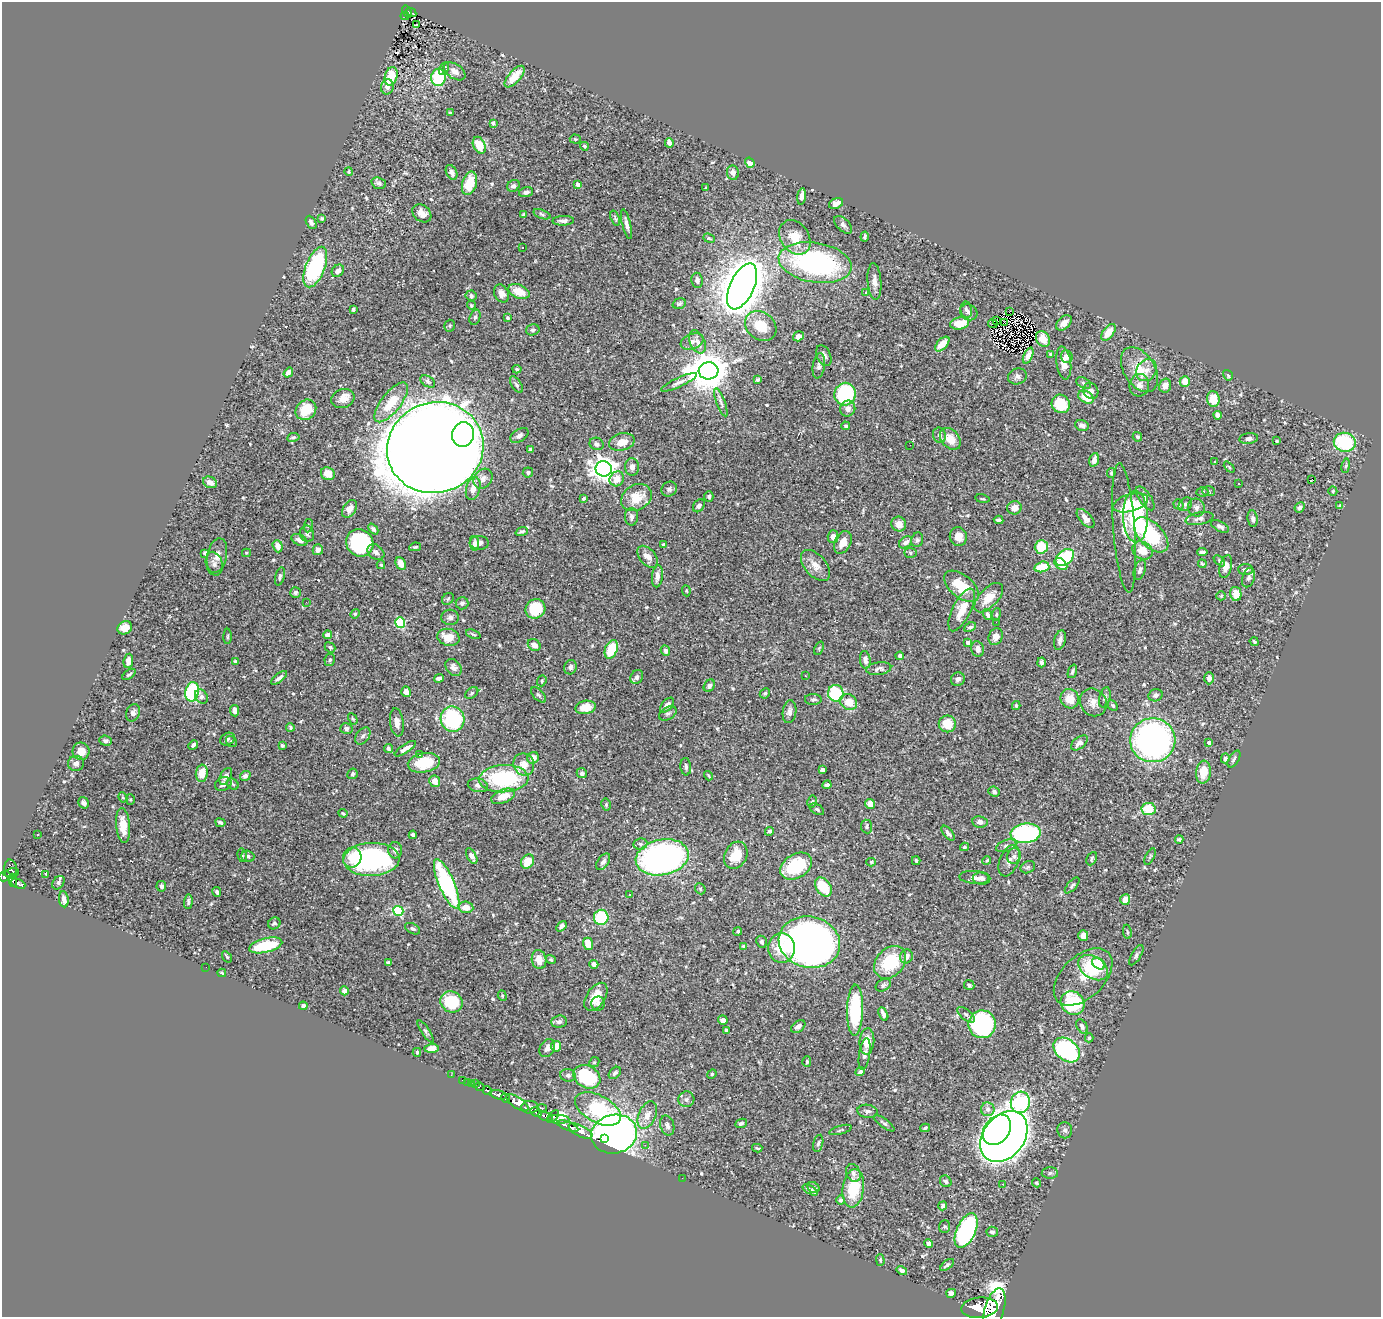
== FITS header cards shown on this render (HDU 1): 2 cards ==
NAXIS1  =                 1379
NAXIS2  =                 1315

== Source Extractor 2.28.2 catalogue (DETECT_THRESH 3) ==
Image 1379 x 1315 px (HDU 1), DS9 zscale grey, 1 PNG px = 1 image px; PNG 1383 x 1319 px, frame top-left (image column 1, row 1315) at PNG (2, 2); each listed source drawn as its Kron ellipse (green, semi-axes under 4 px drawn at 4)
Background 0.573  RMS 0.018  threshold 0.0538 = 3 sigma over >= 5 px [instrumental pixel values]
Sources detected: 588; of the 588, the 500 brightest by FLUX_AUTO listed and drawn (88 fainter detections omitted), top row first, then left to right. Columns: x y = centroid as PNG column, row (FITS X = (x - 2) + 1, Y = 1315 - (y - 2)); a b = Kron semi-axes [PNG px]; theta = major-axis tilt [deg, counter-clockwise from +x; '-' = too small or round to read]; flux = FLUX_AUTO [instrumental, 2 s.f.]
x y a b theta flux
407 12 6 3 -59 48
411 12 5 3 - 23
405 16 4 2 - 4.4
417 24 3 2 - 3.6
444 68 7 3 63 3
455 71 12 7 -34 6.8
391 76 9 6 73 34
515 77 13 6 49 18
438 78 8 7 - 70
387 87 8 6 78 6.7
451 113 3 3 - 2.6
493 123 4 3 - 2.4
575 139 5 4 - 1.5
669 143 4 4 - 9.1
479 145 9 6 -65 27
584 146 4 3 - 1.8
750 163 5 4 - 10
349 172 4 4 - 1.6
452 172 8 5 -62 5.4
733 173 7 6 - 6.6
379 183 7 5 -17 3.7
469 183 12 7 72 37
578 184 4 3 - 6.9
513 186 6 5 - 3.3
705 187 3 3 - 7.7
526 192 7 5 14 3.9
802 196 8 4 83 5.8
836 203 7 5 25 7.2
422 213 10 8 -41 9.7
524 214 4 3 - 1.8
542 214 9 4 -20 2.5
322 218 4 3 - 1.7
615 218 8 4 -71 2
563 221 10 5 2 5.4
311 222 7 5 -63 3.5
626 224 15 4 -76 5.9
843 225 11 6 -45 4.4
795 237 18 14 -55 27
865 237 5 3 - 2.2
709 238 6 4 -21 1.7
523 248 3 2 - 2.3
815 263 37 20 -9 250
315 267 21 9 68 160
338 271 7 5 45 6.2
697 280 7 5 -82 4.2
874 281 18 7 -86 8.8
742 286 24 12 65 4500
519 291 11 6 -22 21
865 292 3 2 - 1.6
501 293 9 7 -64 6.5
471 296 5 5 - 3
679 304 7 5 19 2.5
471 305 5 4 - 1.8
353 309 4 3 - 2.6
966 310 8 6 -78 3.7
969 312 9 7 -30 5.1
1009 312 2 2 - 4.6
475 317 8 5 70 2.7
508 318 3 3 - 1.7
997 320 2 2 - 1.5
1005 322 3 2 - 1.4
1064 323 9 6 42 7.1
960 324 9 6 8 26
993 324 5 2 - 2.5
450 326 6 5 - 2
761 326 17 13 -38 31
533 330 7 5 14 2.9
1108 332 9 5 52 18
798 336 6 4 34 4.3
1043 339 8 6 -56 11
692 341 12 7 21 5.7
697 342 12 7 -67 6.1
942 344 9 5 46 18
1051 355 4 3 - 5.3
824 356 11 6 -66 5.7
1028 356 8 4 66 5.7
1067 356 6 6 - 6.4
1064 363 16 7 -82 12
819 366 12 6 81 4.6
517 369 4 4 - 1.7
1139 370 25 15 -58 30
1146 370 11 9 54 8.9
708 371 10 8 3 3900
288 373 5 4 - 7.9
1228 375 5 4 - 2.1
1017 376 9 7 18 4.4
757 380 4 3 - 2.2
428 381 8 5 -33 2.5
679 382 19 4 24 5.3
1185 382 5 5 - 17
1084 383 8 5 -28 2.7
516 385 9 5 -57 3
1139 385 11 10 - 8.5
1165 386 7 6 - 7.6
1091 391 8 7 - 6.6
845 394 11 10 - 140
1086 397 8 6 -29 24
343 398 12 9 18 11
1213 399 8 6 -86 22
391 402 24 9 52 34
721 402 15 4 -70 4.1
1061 404 9 9 - 46
848 409 8 7 - 6.1
306 410 11 9 42 29
1218 415 4 4 - 4.6
1082 425 7 5 -21 5.4
846 426 4 4 - 2.3
463 435 12 11 - 280
519 435 10 6 32 4.6
939 435 8 6 -71 3.8
293 437 6 4 10 2
1137 437 5 4 - 2.6
950 439 12 8 -50 18
1249 439 9 5 7 4.1
1277 441 3 3 - 1.5
622 442 13 8 14 14
1345 442 11 9 -14 80
597 444 7 6 - 4.5
910 445 2 2 - 2.3
435 448 49 45 20 6400
530 449 3 3 - 1.8
1094 460 7 4 75 7.5
1214 461 3 2 - 1.7
1346 466 7 3 81 1.7
632 467 9 7 -87 5.6
1229 467 6 4 -46 1.5
604 469 8 7 - 1100
528 472 5 5 - 2.8
1111 473 5 3 - 1.9
328 474 7 6 - 15
483 479 10 8 53 8
617 479 8 7 - 13
1312 479 3 3 - 18
210 482 7 5 -25 8.1
1239 484 3 2 - 2.2
473 489 12 7 75 10
669 489 8 7 - 3.8
1208 491 6 5 - 2
1333 491 4 4 - 1.7
1202 492 6 4 -1 2.3
709 497 5 4 - 2.6
584 498 4 3 - 2.1
636 498 16 12 32 25
1145 498 14 6 -55 7.1
982 499 7 3 -10 1.6
1131 503 18 8 16 32
1178 504 5 4 - 2.2
1185 504 7 6 - 3
699 506 7 5 54 4.5
1340 506 4 3 - 1.8
1300 507 5 4 - 2.7
1014 508 7 6 - 11
1196 508 9 8 - 4.8
349 509 9 6 56 9.3
631 517 8 6 -90 5.5
1135 517 26 12 -89 120
1085 518 11 6 -48 9
1199 519 14 6 11 5.5
1253 519 8 5 -82 3.5
999 520 5 3 - 3.1
899 524 7 7 - 10
308 526 7 4 83 1.5
1220 526 9 5 -29 3.3
1124 528 65 11 -86 28
373 529 6 4 -48 3.2
522 532 6 4 20 3
307 534 8 7 - 3.1
1151 535 21 12 -46 99
833 537 6 5 - 7.1
958 537 9 8 - 12
299 540 8 5 -24 7.2
917 540 7 6 - 2.9
843 542 12 8 64 13
906 542 7 5 38 6.1
360 543 14 13 - 140
479 543 9 7 -4 6.1
475 544 7 4 -83 3.9
663 544 3 3 - 2
278 546 6 5 - 9.8
415 547 6 4 10 1.9
1041 547 6 6 - 36
318 550 5 5 - 5.2
1142 550 11 8 -30 17
376 552 9 7 -39 4.8
1202 552 5 3 - 3
205 553 4 4 - 3.4
246 553 4 4 - 1.6
910 553 6 5 - 1.8
217 556 18 9 77 10
648 557 13 8 -50 9.5
1065 557 10 7 39 91
1219 561 7 4 -44 1.7
401 563 7 5 -63 10
214 564 12 8 -74 5.3
1061 564 7 5 -41 13
1202 564 4 3 - 1.6
381 565 4 3 - 1.8
815 565 18 10 -48 13
1042 567 7 5 14 32
1226 567 12 6 77 8.7
1246 569 7 5 -3 3.9
1140 570 10 5 71 5.2
280 576 9 4 75 2.8
657 576 11 5 84 7.4
1249 578 10 6 72 3.6
961 586 20 11 -40 40
686 591 5 4 - 1.4
295 592 5 5 - 2.7
1236 594 7 5 -76 16
1221 596 5 4 - 1.5
989 598 18 9 46 18
448 599 6 5 - 2.1
306 602 2 2 - 2.1
462 603 6 6 - 3.9
535 609 10 9 - 60
962 610 23 9 64 25
355 614 5 4 - 1.6
987 615 6 4 -71 4.7
996 615 6 4 83 1.7
450 617 9 7 -4 4.3
400 622 5 5 - 89
996 622 2 2 - 2.8
970 627 6 4 26 2.6
125 628 7 6 - 14
473 634 7 3 -21 1.9
327 635 4 4 - 5.4
228 636 8 3 89 1.7
448 637 11 8 -14 18
996 637 8 7 - 9.7
1060 640 10 5 75 5.2
1254 641 5 3 - 1.9
968 642 4 3 - 6.4
534 645 7 5 -39 9.4
330 647 6 4 -41 1.9
819 648 7 4 66 2
611 649 10 6 67 49
978 649 8 6 -79 6.6
665 651 5 4 - 4.1
900 656 4 4 - 3.5
330 660 6 5 - 2.6
865 660 9 5 -82 4.7
128 661 7 5 83 7.1
235 661 4 3 - 1.9
1041 662 5 3 - 2.7
454 667 9 7 -52 6.7
570 667 7 6 - 3.8
879 669 12 6 8 4.4
1072 671 7 3 70 2.3
129 674 7 3 35 2.1
806 676 3 2 - 2.3
637 677 7 6 - 4.8
279 678 9 4 39 4.1
439 678 5 4 - 3.5
1209 678 6 5 - 5.6
958 679 7 6 - 4.8
542 681 6 4 69 1.9
709 686 6 5 - 4
192 692 10 6 79 140
406 692 5 4 - 6.9
472 693 7 5 37 2.1
765 693 5 4 - 2.1
836 693 8 7 - 80
538 695 9 5 -47 2.9
1156 695 7 6 - 4.4
201 697 8 6 -54 3.5
1105 697 10 5 76 3.6
813 699 8 5 0 3.2
1070 699 10 9 - 19
849 702 9 7 -38 19
1093 702 14 13 - 11
667 705 9 5 46 6
1016 706 4 3 - 1.9
1113 706 5 4 - 2.3
586 707 10 6 12 18
234 711 6 4 -81 6.1
789 712 11 6 82 6
133 713 9 6 66 4.6
668 713 9 6 30 3.2
353 719 6 4 -60 1.4
453 719 13 12 - 110
397 722 14 7 -83 8
947 724 8 8 - 25
290 727 4 3 - 1.8
346 728 6 5 - 2.9
363 736 9 6 53 3.6
227 739 7 6 - 3.6
1153 740 22 22 - 450
106 741 6 5 - 2.8
231 741 6 5 - 2.3
1209 742 4 3 - 3.3
1079 743 10 5 38 6.4
193 745 5 3 - 3.2
282 745 4 3 - 1.7
388 749 5 4 - 2.7
405 749 12 4 34 6.1
81 751 8 8 - 11
419 755 3 2 - 2.1
533 758 6 5 - 8.4
1225 758 5 4 - 3.2
1234 759 9 5 58 3.4
76 763 8 7 - 4.9
424 763 16 9 9 40
524 764 11 10 - 12
686 767 9 5 -84 2.8
822 770 4 3 - 2.5
1203 772 11 7 83 21
202 773 9 6 84 21
582 773 5 5 - 2.7
352 774 5 5 - 2.4
226 776 9 5 62 4.9
245 776 5 5 - 5.1
709 776 5 3 - 1.6
504 779 25 13 3 120
435 781 6 5 - 10
223 784 8 6 26 6.9
233 784 6 5 - 2
478 785 10 6 -10 6.1
827 785 4 4 - 3.8
994 792 6 5 - 2.6
503 796 12 6 22 18
123 797 5 4 - 1.5
130 800 5 4 - 1.7
812 802 6 4 79 1.9
83 803 6 5 - 3.9
606 804 6 4 -79 2
870 804 5 4 - 12
817 809 8 5 -29 2.5
1148 809 7 6 - 41
343 813 5 3 - 1.5
980 822 7 6 - 4.6
220 823 5 3 - 2.6
123 825 17 7 -84 19
867 826 7 5 -82 2.8
769 831 4 4 - 2.8
948 833 9 4 -51 3.8
1026 833 15 10 5 160
38 834 3 2 - 1.6
413 835 4 4 - 2.6
1179 839 4 3 - 2.3
640 844 7 5 9 3.6
1006 846 10 5 20 3.8
964 847 4 4 - 2
395 850 8 7 - 5
242 855 7 4 -80 2.3
736 855 14 11 62 25
248 856 6 5 - 3.2
472 856 8 4 -61 8.4
1014 856 8 6 76 4.2
1150 856 9 4 63 2
662 857 27 18 11 410
352 858 10 9 - 19
372 859 28 16 2 210
1092 859 7 5 65 2.7
987 860 4 3 - 1.4
528 861 7 6 - 21
916 861 4 4 - 1.8
1009 861 16 9 68 8.1
603 862 9 5 54 4.6
871 862 5 4 - 1.5
796 866 17 12 31 65
1028 867 7 5 28 2.4
10 869 10 6 -87 290
11 873 8 3 8 170
46 874 4 2 - 7
4 876 6 5 - 370
974 877 15 6 -5 7.5
982 878 9 6 -1 4.5
13 880 6 4 90 170
58 883 7 5 54 3
18 884 7 4 -24 180
447 884 27 8 -67 160
1072 885 10 4 49 2.7
161 886 5 4 - 4
823 887 10 7 -54 39
700 889 6 5 - 1.8
217 892 5 4 - 3.9
630 895 3 3 - 2.6
64 899 8 5 -82 5.4
1125 900 5 5 - 10
188 902 7 4 85 3.1
466 907 7 5 -8 14
398 911 5 5 - 90
601 917 7 7 - 61
274 923 6 5 - 2.9
561 926 6 4 50 3.3
413 929 8 5 -26 3.1
738 931 4 4 - 2
1127 932 7 3 -81 1.5
1083 936 5 5 - 14
762 942 6 5 - 3
809 942 31 25 -13 1100
588 944 6 5 - 17
266 945 17 7 13 52
743 946 4 4 - 2.2
781 948 14 13 - 35
1136 955 11 4 59 3
906 956 7 6 - 8.3
227 957 6 3 -55 1.4
539 960 9 7 -78 13
551 960 5 4 - 1.6
890 962 18 13 48 61
388 963 4 4 - 2.6
594 964 4 4 - 4.7
1098 964 7 5 -39 36
206 967 2 2 - 2.9
1093 968 16 11 -32 56
222 973 4 3 - 1.7
1083 977 35 21 44 32
883 985 8 5 26 3
969 985 5 4 - 2.6
344 991 4 4 - 4.8
502 996 5 4 - 1.6
596 997 16 9 57 22
452 1002 11 10 - 66
1073 1003 12 11 - 88
598 1004 7 6 - 4.2
303 1006 4 4 - 3.5
855 1010 25 8 88 89
883 1014 7 3 -64 5.1
966 1015 10 5 -40 3.5
723 1020 5 4 - 4.7
559 1022 8 6 5 4.2
982 1024 14 13 - 160
798 1026 8 5 37 4.6
1082 1026 8 5 -60 3.6
726 1030 4 3 - 2.5
426 1031 13 4 -57 2.9
1089 1038 4 4 - 1.8
867 1041 13 7 85 15
556 1046 5 5 - 14
431 1048 7 4 2 10
547 1048 9 7 58 5
1067 1050 15 10 -39 160
417 1052 4 3 - 1.6
865 1054 16 5 81 4.6
807 1061 5 4 - 2
594 1062 5 4 - 1.8
860 1071 5 4 - 3.7
615 1073 7 5 44 3.2
712 1074 5 4 - 1.5
451 1075 2 2 - 5.2
568 1075 8 6 -11 3.9
587 1077 14 11 -31 99
462 1080 2 2 - 5.2
467 1082 2 2 - 5.4
471 1083 4 2 - 32
476 1083 2 2 - 7.7
480 1087 5 4 - 120
487 1090 4 3 - 210
498 1095 9 4 -15 1100
505 1098 5 3 - 320
686 1099 8 8 - 4.6
1020 1102 11 9 73 300
517 1103 12 5 -34 2500
530 1107 8 6 2 850
542 1108 5 3 - 120
598 1109 25 13 -28 150
988 1109 7 7 - 6.3
867 1111 10 6 -8 4.2
536 1112 6 3 -29 390
647 1115 14 8 67 12
545 1116 7 4 -14 400
553 1117 7 3 49 440
558 1119 11 4 -2 380
741 1123 6 4 24 2.9
884 1123 12 4 -36 2.9
667 1125 10 7 -75 5.1
568 1126 11 3 -21 1100
925 1128 5 3 - 1.7
841 1130 11 3 16 1.9
997 1130 16 12 52 560
1065 1130 8 7 - 3.5
580 1131 13 5 -26 1400
614 1134 23 19 13 910
1004 1137 28 20 51 1800
605 1139 3 3 - 77
818 1143 9 5 77 2.6
645 1145 4 4 - 2.1
757 1148 5 3 - 1.7
853 1173 9 7 -68 4.7
1050 1173 8 5 1 2.9
682 1178 2 2 - 8.1
946 1181 6 5 - 3
1037 1183 5 3 - 1.8
1003 1184 3 3 - 1.6
813 1187 6 5 - 2.6
853 1188 19 10 82 49
810 1190 8 4 -32 5.4
840 1200 5 4 - 2.6
943 1206 4 4 - 3.9
944 1226 6 5 - 2.3
966 1230 18 9 65 190
992 1232 6 5 - 3.2
929 1243 4 4 - 6
880 1260 5 3 - 1.8
947 1265 8 4 38 2.7
902 1270 5 4 - 4.3
951 1293 5 4 - 3.5
980 1308 18 10 4 5200
994 1309 21 9 73 4100
At the frame edge (FLAGS 8, measured only in part): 2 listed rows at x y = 4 876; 994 1309
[88 fainter detections neither listed nor drawn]